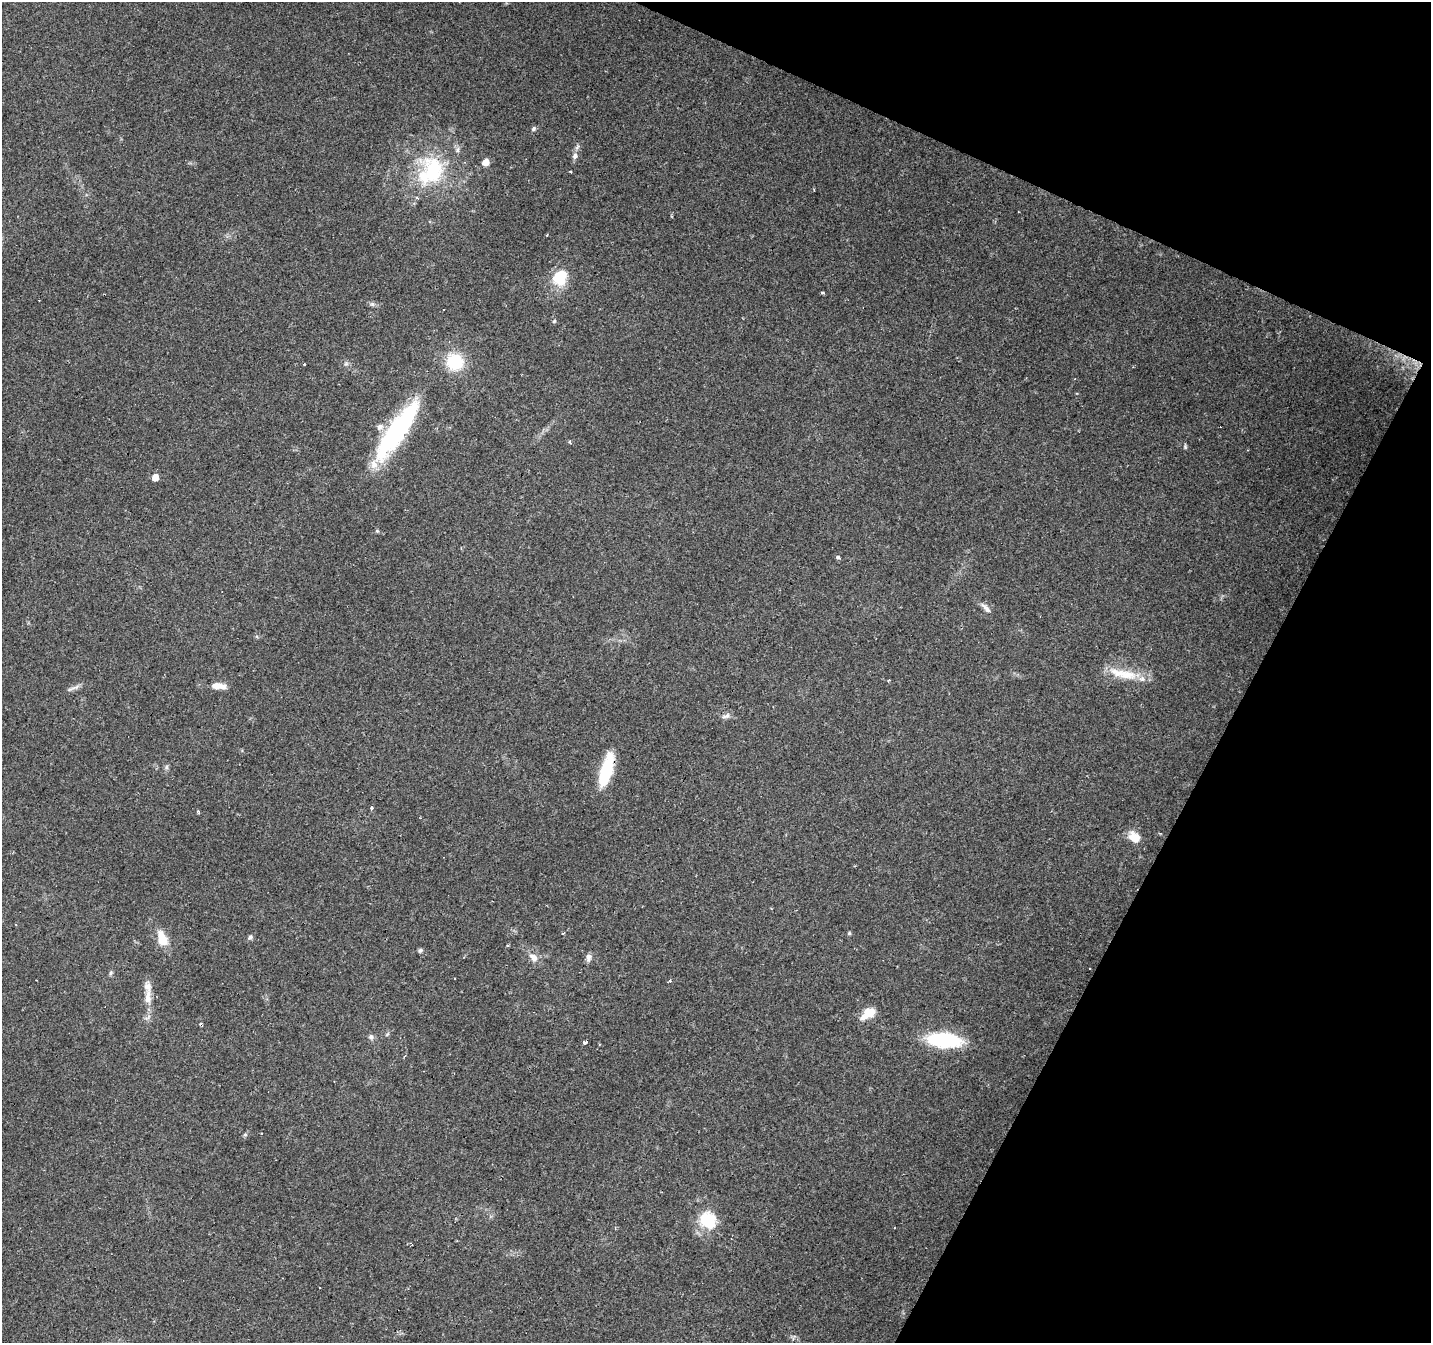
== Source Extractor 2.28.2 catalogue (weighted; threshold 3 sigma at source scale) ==
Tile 8 of 4 x 4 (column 4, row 2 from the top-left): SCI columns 4288-5716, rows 2880-4220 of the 5721 x 5825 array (HDU 1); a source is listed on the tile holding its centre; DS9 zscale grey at full resolution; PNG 1433 x 1345 px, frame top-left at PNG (2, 2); no overlay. Shown black and unused: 21% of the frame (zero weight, under 2 of 3 exposures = <1% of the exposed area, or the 3 px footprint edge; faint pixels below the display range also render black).
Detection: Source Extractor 2.28.2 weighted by HDU 2 'WHT'; one run over the whole footprint, this tile lists its part. Background 0.132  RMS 0.008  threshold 0.0361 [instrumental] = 3 sigma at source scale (4.5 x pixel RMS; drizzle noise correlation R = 1.50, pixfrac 1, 0.0396/0.0396 arcsec/px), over >= 5 px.
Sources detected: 60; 1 inside a brighter object's white glare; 6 cosmic-ray / hot-pixel residue — not listed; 5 inside a brighter listed object's ellipse — not listed separately; the other 48 listed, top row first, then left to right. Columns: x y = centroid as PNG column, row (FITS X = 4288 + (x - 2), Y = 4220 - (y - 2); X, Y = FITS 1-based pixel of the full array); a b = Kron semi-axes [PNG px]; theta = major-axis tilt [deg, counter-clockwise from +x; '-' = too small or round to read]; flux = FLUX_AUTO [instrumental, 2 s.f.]
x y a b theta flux
534 129 7 5 53 1.6
575 156 9 7 72 3.2
485 162 6 5 - 8.5
431 171 47 34 60 70
560 277 21 17 71 20
822 293 3 3 - 1.5
372 304 7 5 -43 1.6
443 310 3 2 - 1.1
554 321 5 5 - 1
455 362 19 18 - 30
304 364 3 3 - 1
346 364 7 4 1 1.5
393 432 68 19 58 110
1185 447 7 5 -71 1.2
155 477 6 5 - 7.9
377 531 5 5 - 0.94
838 557 3 3 - 3.2
986 608 18 6 -47 3.9
1123 674 46 11 -13 21
889 680 3 3 - 1
216 686 14 8 -4 6.5
75 687 16 4 22 3.2
726 716 11 6 28 2.9
166 767 7 4 90 1.5
606 770 36 11 75 38
371 808 3 3 - 1.9
198 811 4 4 - 1.4
1134 837 15 11 -43 10
849 933 5 4 - 1.2
250 937 6 5 - 2
162 938 23 12 -70 12
508 945 3 2 - 1.5
420 950 6 5 - 1.6
533 957 13 8 -41 5.8
589 957 10 7 -57 3.2
111 973 6 4 88 1.3
670 981 3 3 - 2.5
148 997 24 9 -89 10
869 1013 13 10 18 12
200 1023 4 3 - 1.3
387 1034 7 3 37 1.1
371 1037 7 7 - 2.1
944 1040 28 13 -5 67
585 1042 3 3 - 17
404 1056 3 3 - 2.7
245 1135 6 4 0 1.1
707 1220 18 16 -47 29
320 1288 2 2 - 1.2
Overlapping masked pixels (flux is a lower limit): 1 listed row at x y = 606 770